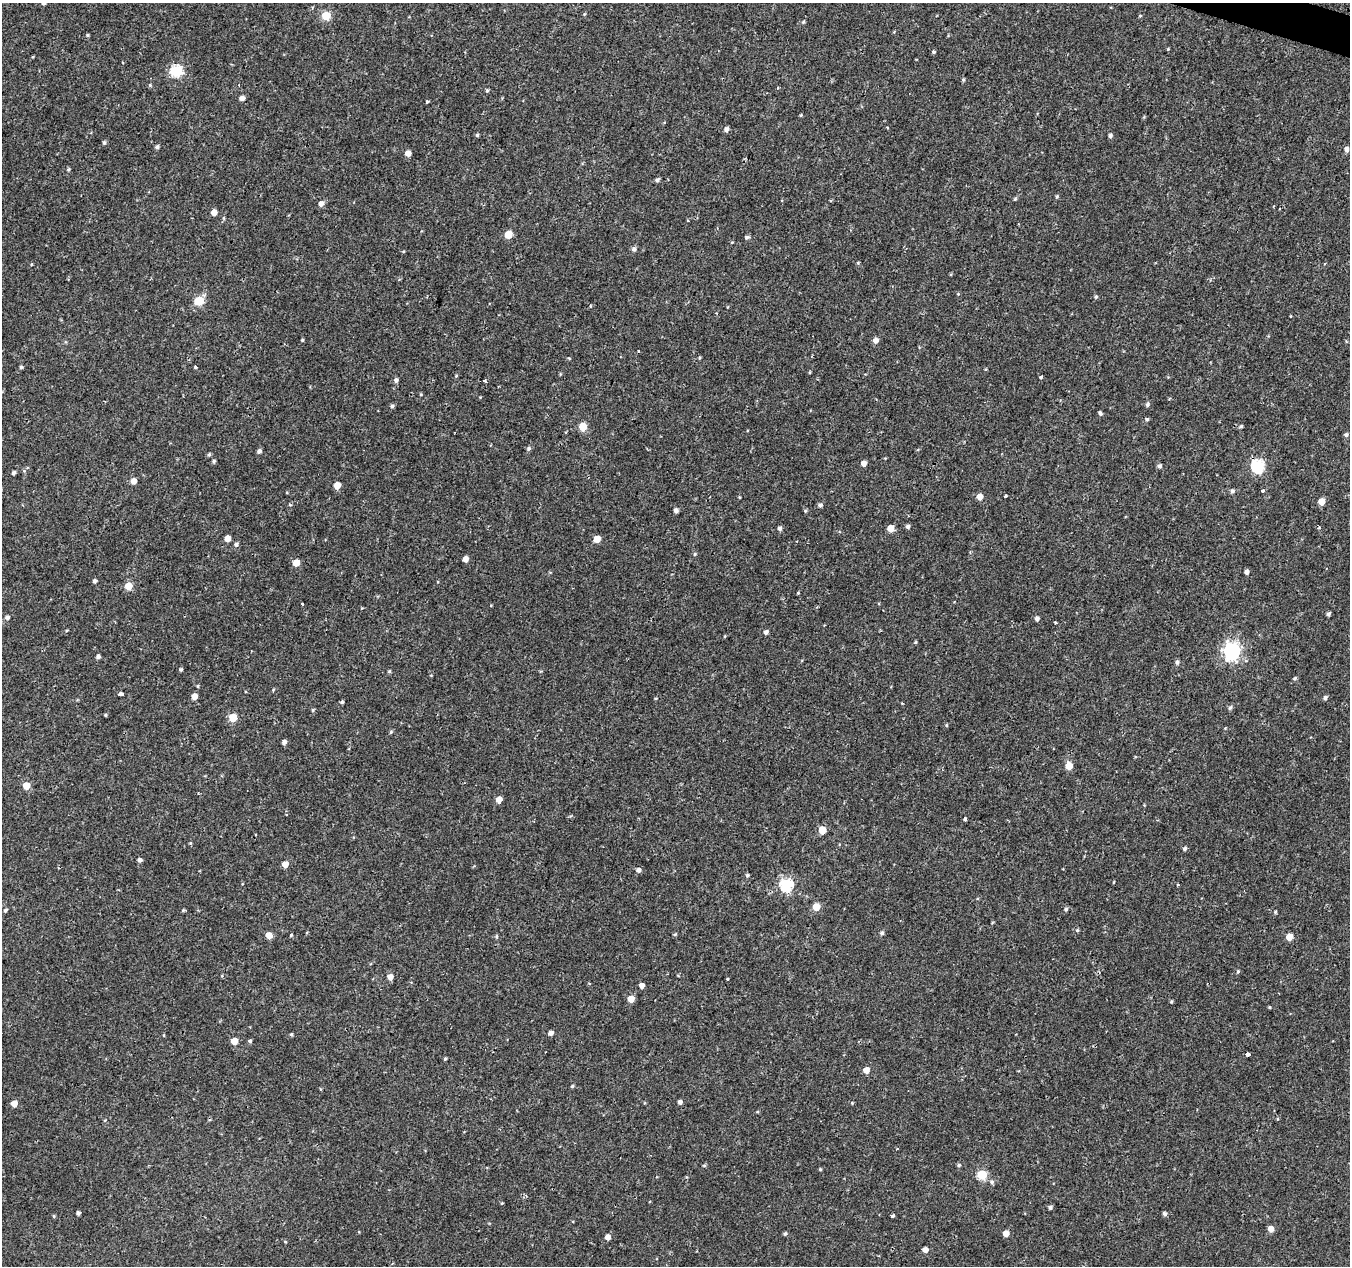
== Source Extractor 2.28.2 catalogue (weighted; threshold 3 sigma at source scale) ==
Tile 10 of 4 x 4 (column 2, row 3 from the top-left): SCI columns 1357-2704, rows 1545-2808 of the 5417 x 5589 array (HDU 1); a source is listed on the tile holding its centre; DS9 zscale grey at full resolution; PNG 1352 x 1268 px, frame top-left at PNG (2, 3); no overlay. Shown black and unused: <1% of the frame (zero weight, under 2 of 3 exposures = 2% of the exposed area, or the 3 px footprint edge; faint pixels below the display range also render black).
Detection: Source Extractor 2.28.2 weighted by HDU 2 'WHT'; one run over the whole footprint, this tile lists its part. Background 9.53e-04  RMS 0.0026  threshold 0.0118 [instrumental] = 3 sigma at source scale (4.5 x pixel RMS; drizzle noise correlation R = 1.50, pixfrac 1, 0.0396/0.0396 arcsec/px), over >= 5 px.
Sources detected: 174; all 174 listed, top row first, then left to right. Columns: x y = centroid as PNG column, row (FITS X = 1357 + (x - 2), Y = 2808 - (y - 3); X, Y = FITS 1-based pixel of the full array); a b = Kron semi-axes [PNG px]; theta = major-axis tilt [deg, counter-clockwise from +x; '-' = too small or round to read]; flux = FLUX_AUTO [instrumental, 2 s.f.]
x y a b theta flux
43 3 4 4 - 0.47
326 16 5 5 - 8.9
803 22 5 4 - 0.33
87 35 4 4 - 0.32
1168 49 4 4 - 0.2
933 52 4 4 - 0.44
176 71 6 6 - 26
963 80 5 4 - 0.32
150 85 5 4 - 0.32
487 91 5 4 - 0.33
242 98 5 4 - 1.3
427 101 3 3 - 0.57
801 115 5 3 - 0.22
887 127 4 2 - 0.19
726 129 5 4 - 1
477 135 4 4 - 0.38
1110 136 4 4 - 0.64
104 143 6 4 89 0.42
157 147 5 4 - 0.64
1346 149 5 5 - 0.91
408 153 5 4 - 2.5
69 169 5 4 - 0.32
657 180 5 4 - 0.57
1057 196 5 4 - 0.35
1015 199 5 4 - 0.32
321 204 5 5 - 1.2
214 212 5 4 - 2.1
508 235 5 5 - 6.1
747 237 6 4 2 0.49
732 242 4 3 - 0.22
634 249 6 5 - 0.77
858 263 4 4 - 0.25
1096 297 5 5 - 0.39
199 301 5 5 - 12
727 307 4 3 - 0.16
302 340 3 3 - 0.29
875 341 6 5 - 1.4
639 351 3 3 - 1.2
699 358 5 3 - 0.26
21 367 4 4 - 0.42
195 367 3 3 - 0.43
810 372 5 3 - 0.23
456 376 4 4 - 0.25
1041 377 4 3 - 1.4
396 380 6 5 - 0.71
484 381 4 3 - 0.31
421 394 4 3 - 0.25
1147 404 6 5 - 0.55
392 406 5 5 - 0.48
1100 413 5 4 - 0.61
1147 419 4 4 - 0.36
1241 426 4 4 - 0.35
583 427 5 5 - 6.3
1346 435 5 4 - 0.53
529 448 6 5 - 0.5
259 451 5 4 - 0.74
209 454 6 4 62 0.39
214 461 5 4 - 0.48
864 463 5 4 - 1.6
1159 466 5 4 - 0.66
1258 466 6 6 - 32
24 471 5 5 - 0.31
14 473 5 4 - 0.54
133 481 5 5 - 2.3
337 485 5 5 - 2.9
1232 491 6 5 - 0.65
1263 491 5 4 - 0.36
980 496 5 5 - 2.1
1005 496 3 3 - 1.4
739 497 3 3 - 0.2
1321 501 5 5 - 3.5
290 505 4 3 - 0.36
820 505 5 5 - 0.63
676 511 4 4 - 0.83
805 511 5 4 - 0.29
908 526 5 5 - 0.64
779 528 5 5 - 0.7
890 528 5 5 - 3.4
227 538 5 4 - 2.4
597 539 5 5 - 3.7
236 544 6 5 - 0.58
695 554 5 4 - 0.31
465 559 5 4 - 1.8
296 563 5 5 - 3.5
1247 572 5 4 - 0.84
94 581 4 4 - 0.71
128 586 5 5 - 4
798 593 3 3 - 0.3
302 604 3 3 - 0.59
1329 614 4 3 - 0.58
7 617 5 4 - 0.71
1037 618 5 5 - 0.79
1055 622 4 2 - 0.33
66 631 4 3 - 0.24
766 632 5 4 - 0.77
915 642 5 4 - 0.26
1232 651 7 7 - 81
98 656 4 4 - 0.63
1177 662 5 4 - 0.65
181 669 4 4 - 0.37
389 671 4 4 - 0.31
1295 679 5 5 - 0.39
121 694 4 3 - 3.3
194 696 5 4 - 2.3
656 698 4 3 - 0.2
1325 698 5 4 - 0.62
342 702 5 4 - 0.35
1230 707 7 5 49 0.51
313 710 6 4 -90 0.3
105 715 4 3 - 0.28
233 718 5 5 - 6
946 725 4 4 - 0.28
391 732 5 4 - 0.33
284 742 4 4 - 0.92
1069 766 6 5 - 3.8
26 786 5 5 - 4.8
499 800 5 4 - 2.5
965 819 3 3 - 0.57
822 830 5 5 - 5.9
1184 849 5 4 - 0.51
139 860 4 4 - 0.68
285 864 5 5 - 2.5
638 870 5 5 - 0.8
747 875 4 4 - 0.4
1114 882 4 2 - 0.2
786 885 6 6 - 30
1178 885 3 2 - 0.26
816 907 5 5 - 4.7
1066 909 5 4 - 0.53
5 910 5 4 - 0.55
183 910 5 4 - 0.3
1275 912 5 4 - 0.3
1077 930 5 4 - 0.34
882 933 5 5 - 0.54
269 935 5 5 - 3
291 935 3 3 - 0.32
496 937 6 4 -89 0.36
1289 937 5 5 - 3.6
1238 971 5 4 - 0.34
390 977 5 5 - 1.8
727 979 3 3 - 0.53
642 985 4 4 - 1.4
631 999 5 5 - 3.3
1171 1002 5 4 - 0.31
1269 1007 4 3 - 0.23
551 1033 5 4 - 0.9
291 1034 4 3 - 0.34
234 1041 5 5 - 3.8
250 1041 4 4 - 0.43
1248 1054 4 3 - 3.3
445 1059 4 3 - 0.33
866 1070 5 5 - 2.6
572 1086 4 4 - 0.36
320 1089 5 3 - 0.21
680 1102 4 4 - 0.98
14 1103 5 5 - 2.7
852 1103 4 4 - 0.22
105 1120 5 3 - 0.23
704 1165 5 3 - 0.3
959 1165 5 4 - 0.4
820 1169 3 3 - 0.29
982 1175 5 5 - 14
992 1182 6 5 - 0.61
502 1203 4 3 - 0.21
1050 1207 5 4 - 0.59
78 1213 4 4 - 0.62
1165 1214 5 5 - 0.59
54 1216 4 4 - 0.3
892 1216 3 3 - 0.64
1271 1229 5 5 - 2.2
1006 1233 5 4 - 2.2
785 1234 5 4 - 0.38
608 1237 5 5 - 1.5
925 1250 5 4 - 1.6
Isophote crosses this tile's border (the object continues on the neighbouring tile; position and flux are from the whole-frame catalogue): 1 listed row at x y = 43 3